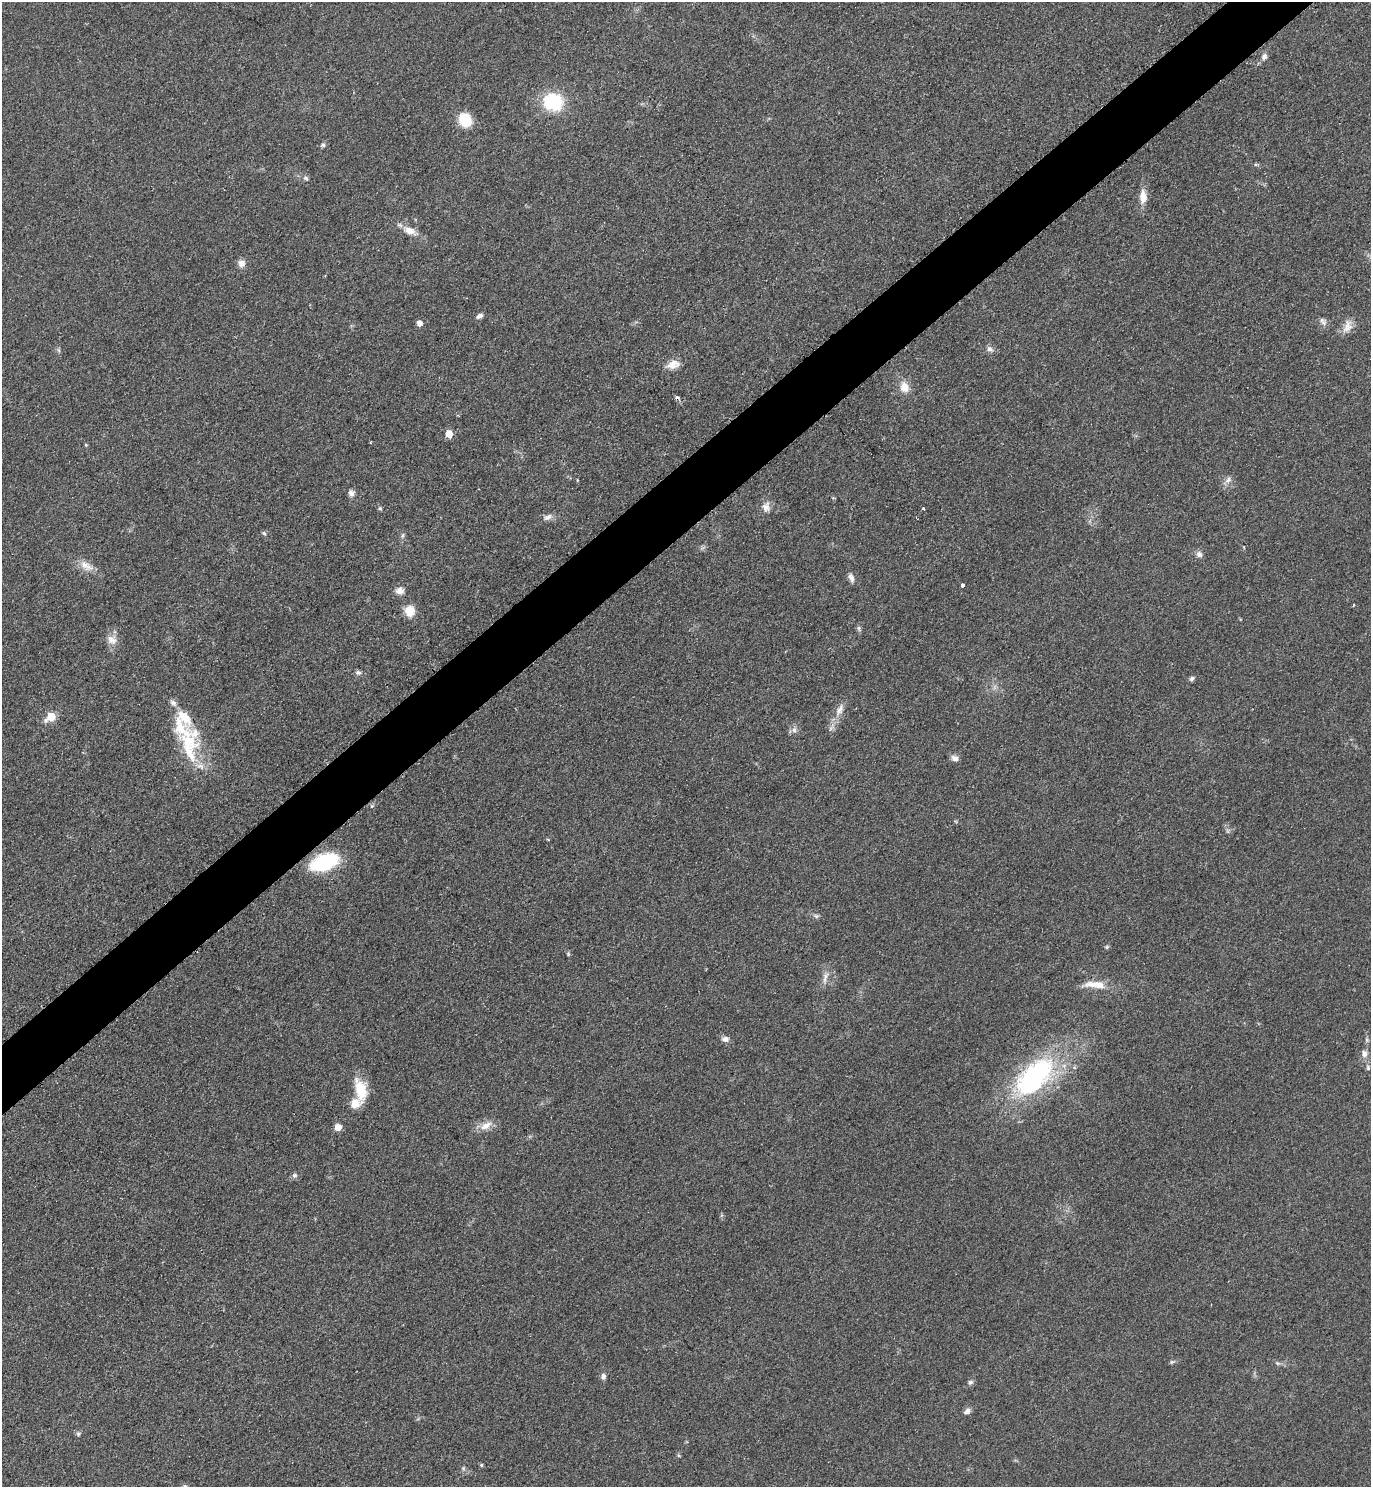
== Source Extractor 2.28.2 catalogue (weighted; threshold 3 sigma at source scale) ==
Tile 10 of 4 x 4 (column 2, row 3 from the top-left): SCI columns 1682-3050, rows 1491-2975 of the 5957 x 5960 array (HDU 1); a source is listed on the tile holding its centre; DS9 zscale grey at full resolution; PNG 1373 x 1489 px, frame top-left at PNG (2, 2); no overlay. Shown black and unused: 4% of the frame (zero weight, under 2 of 3 exposures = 1% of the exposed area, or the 3 px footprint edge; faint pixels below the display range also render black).
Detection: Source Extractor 2.28.2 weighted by HDU 2 'WHT'; one run over the whole footprint, this tile lists its part. Background 0.0786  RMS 0.0081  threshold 0.0366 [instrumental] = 3 sigma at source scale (4.5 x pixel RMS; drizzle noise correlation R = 1.50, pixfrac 1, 0.05/0.05 arcsec/px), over >= 5 px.
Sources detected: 75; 2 cosmic-ray / hot-pixel residue — not listed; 5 inside a brighter listed object's ellipse — not listed separately; the other 68 listed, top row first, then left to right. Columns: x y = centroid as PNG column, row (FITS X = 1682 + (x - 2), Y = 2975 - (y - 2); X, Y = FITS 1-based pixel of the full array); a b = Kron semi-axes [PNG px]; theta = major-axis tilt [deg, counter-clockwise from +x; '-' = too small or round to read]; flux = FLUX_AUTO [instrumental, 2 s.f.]
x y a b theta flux
1264 56 10 8 64 3.5
553 102 20 17 -17 47
465 120 12 10 -60 27
323 145 7 6 - 1.8
306 178 7 5 -18 1.8
1143 197 15 8 -89 9.8
410 231 20 9 -24 9.2
241 263 9 9 - 4.9
479 316 8 5 28 3
419 323 5 5 - 5.9
1324 323 9 8 - 3.1
1348 326 18 11 69 7.7
990 349 10 7 -35 3.2
58 350 7 4 -70 1.4
673 364 18 10 13 8
904 387 13 10 -74 10
449 434 5 5 - 15
86 445 5 4 - 0.82
577 480 5 3 - 0.67
1228 480 11 7 46 3.8
351 493 8 7 - 3.5
766 507 15 11 82 6.3
380 508 6 5 - 1.3
924 509 3 3 - 1.3
548 517 13 7 22 4.2
264 533 7 5 -24 1.4
403 535 7 5 72 1.8
1199 554 8 8 - 3.4
86 566 22 11 -31 9.7
851 578 13 6 -70 3.7
962 585 4 4 - 3.1
400 591 11 9 9 5.2
1353 605 4 2 - 0.71
410 611 14 12 -85 10
859 628 8 4 -81 1.7
112 640 15 13 -39 7.6
358 672 8 6 -11 2.2
1192 679 7 5 42 2.1
840 710 20 9 62 8.2
51 716 7 5 37 23
794 730 9 6 77 3
189 746 59 27 -90 52
955 758 10 7 -28 3.8
372 806 6 5 - 1.3
324 862 32 17 20 55
816 916 8 5 -31 1.9
1107 947 6 5 - 1.2
568 954 6 4 -71 1.2
825 977 18 6 75 5.4
1097 985 20 12 -12 11
725 1039 10 7 -9 3.6
1367 1040 7 4 -72 1.4
1364 1054 9 7 -81 4.3
1368 1068 7 5 -76 1.7
1034 1077 62 32 45 130
361 1090 26 12 -77 23
486 1126 18 9 28 8.4
338 1127 5 5 - 13
295 1175 7 6 - 2.2
1172 1362 6 5 - 1.4
1277 1363 7 5 -11 1.6
603 1376 8 6 -86 2.7
970 1382 7 6 - 2.1
967 1411 9 6 36 3.6
78 1434 7 5 27 1.4
481 1465 5 5 - 1.2
463 1468 6 5 - 1.4
185 1486 7 5 -22 1.6
Isophote crosses this tile's border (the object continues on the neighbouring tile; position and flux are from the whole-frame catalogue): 1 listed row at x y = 185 1486